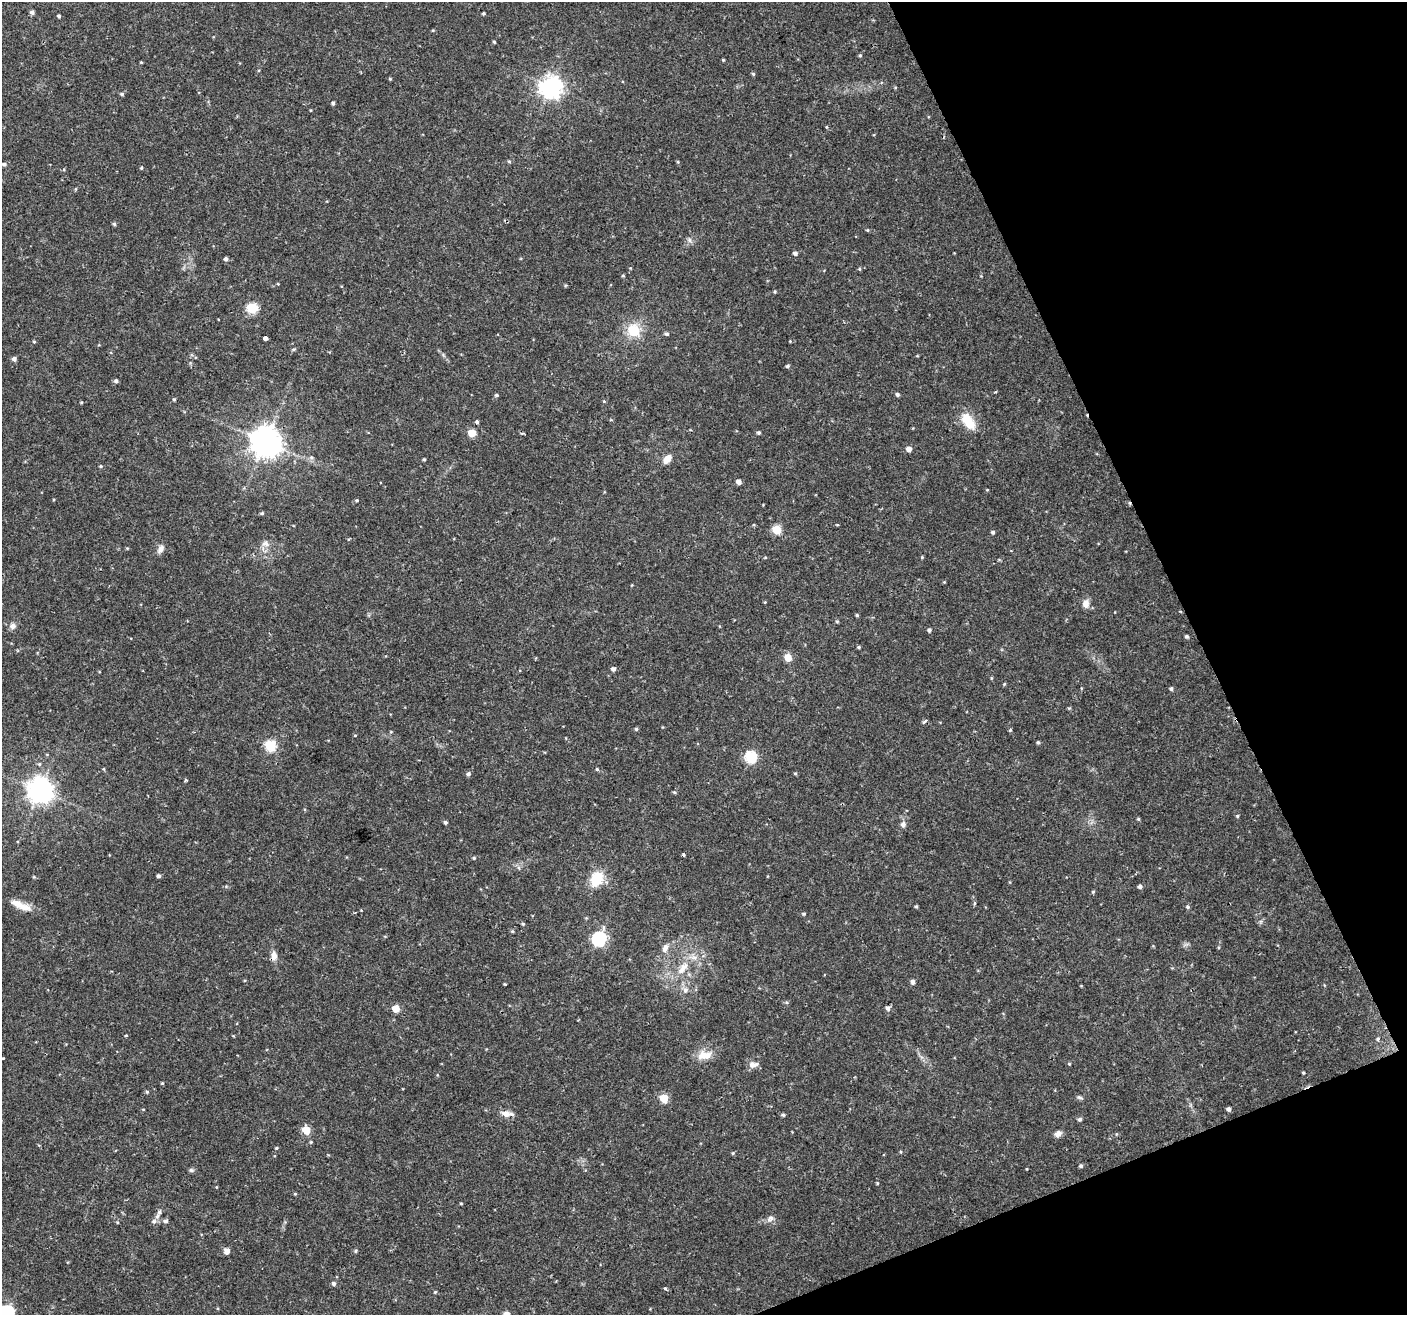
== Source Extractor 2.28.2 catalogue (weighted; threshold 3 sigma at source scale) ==
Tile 12 of 4 x 4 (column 4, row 3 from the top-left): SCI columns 4215-5619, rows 1398-2710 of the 5621 x 5477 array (HDU 1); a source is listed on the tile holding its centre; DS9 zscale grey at full resolution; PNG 1409 x 1317 px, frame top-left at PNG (2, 2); no overlay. Shown black and unused: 20% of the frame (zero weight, under 2 of 3 exposures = <1% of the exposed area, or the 3 px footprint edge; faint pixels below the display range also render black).
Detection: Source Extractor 2.28.2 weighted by HDU 2 'WHT'; one run over the whole footprint, this tile lists its part. Background 0.0366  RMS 0.0034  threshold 0.0153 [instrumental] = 3 sigma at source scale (4.5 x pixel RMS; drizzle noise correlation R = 1.50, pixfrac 1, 0.0396/0.0396 arcsec/px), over >= 5 px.
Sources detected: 153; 2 cosmic-ray / hot-pixel residue — not listed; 1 inside a brighter listed object's ellipse — not listed separately; the other 150 listed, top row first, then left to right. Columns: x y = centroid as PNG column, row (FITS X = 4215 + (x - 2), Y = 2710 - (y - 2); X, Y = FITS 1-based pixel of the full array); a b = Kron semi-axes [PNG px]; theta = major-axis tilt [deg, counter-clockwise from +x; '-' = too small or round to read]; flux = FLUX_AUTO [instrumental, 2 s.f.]
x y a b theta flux
32 12 4 4 - 0.98
483 13 3 3 - 0.44
59 16 3 3 - 0.67
433 30 4 3 - 0.31
494 42 4 3 - 0.36
860 55 5 4 - 0.46
723 60 4 3 - 0.34
141 62 3 3 - 0.29
753 74 5 4 - 0.46
390 79 4 4 - 0.33
551 87 8 7 - 220
122 94 5 4 - 0.53
333 103 4 3 - 0.61
826 127 5 3 - 0.3
509 161 5 4 - 0.42
678 162 5 3 - 0.35
4 164 5 4 - 0.73
141 168 4 4 - 0.36
114 224 5 4 - 0.58
867 230 4 4 - 0.35
689 240 8 5 -37 0.9
795 253 4 4 - 1.1
226 259 5 4 - 0.8
859 269 5 4 - 0.36
623 276 5 3 - 0.32
775 292 4 3 - 0.38
252 308 6 5 - 25
634 330 18 17 - 7.8
667 334 6 4 -14 0.55
265 338 4 3 - 7.1
790 341 3 3 - 0.24
34 342 5 3 - 0.32
917 356 5 3 - 0.28
14 359 4 4 - 1.1
787 366 5 4 - 0.57
116 381 5 5 - 0.77
897 394 5 4 - 0.66
496 395 5 4 - 0.53
174 399 4 3 - 0.46
611 420 4 3 - 0.31
968 421 23 12 -55 7.3
477 422 5 4 - 0.59
472 433 5 5 - 8.4
759 433 4 4 - 0.56
266 442 9 9 - 550
909 449 5 4 - 2.2
311 457 6 5 - 0.72
424 459 4 3 - 0.36
667 459 12 7 47 2.6
101 466 5 4 - 0.38
738 482 4 4 - 1.7
987 490 4 3 - 0.25
357 500 4 3 - 0.34
262 513 5 4 - 0.48
837 525 3 2 - 0.43
777 530 5 5 - 16
993 532 4 4 - 0.64
265 544 12 8 -17 1.8
161 549 11 7 58 1.7
922 557 4 4 - 0.35
944 582 4 4 - 0.29
765 602 5 3 - 0.26
1086 604 10 8 -90 2.3
857 615 4 4 - 0.4
837 621 5 3 - 0.35
13 626 9 8 - 1.4
929 630 4 4 - 0.74
1187 636 4 4 - 0.69
859 647 4 3 - 0.45
788 657 5 5 - 7.2
613 669 5 4 - 1.1
991 678 5 3 - 0.3
1004 684 5 3 - 0.33
1171 689 5 4 - 0.65
636 729 4 4 - 0.53
1010 730 4 4 - 0.41
355 735 4 3 - 0.24
1038 742 4 3 - 0.5
270 745 6 5 - 26
751 757 6 6 - 32
104 769 5 3 - 0.3
597 769 5 4 - 0.42
795 773 5 3 - 0.36
468 774 5 4 - 0.87
185 780 6 3 55 0.4
40 790 8 8 - 360
674 792 5 5 - 0.42
1237 816 4 4 - 0.39
1138 819 4 4 - 0.43
445 822 4 4 - 0.67
903 824 8 7 - 1.2
683 855 3 3 - 1.8
474 858 4 4 - 0.42
159 876 4 4 - 0.88
34 877 5 3 - 0.31
597 879 16 12 59 8.8
1140 887 5 4 - 0.92
1093 892 5 4 - 0.37
17 903 19 10 -27 3.7
974 903 6 4 89 0.41
916 906 4 3 - 0.43
1187 907 5 4 - 0.51
804 914 5 4 - 0.44
523 924 4 4 - 0.42
512 931 5 4 - 0.38
599 939 7 6 - 65
665 948 12 8 71 2
274 956 10 7 -89 2.1
683 968 23 10 53 5.8
913 982 6 5 - 0.86
505 984 3 3 - 0.3
685 990 8 7 - 1.3
396 1008 5 5 - 7.2
888 1008 6 5 - 1
126 1035 4 3 - 0.3
1378 1039 3 3 - 1.8
705 1055 20 11 6 4.6
3 1058 4 3 - 0.25
753 1064 13 8 6 1.9
1069 1064 4 4 - 0.32
1303 1073 4 3 - 0.35
162 1083 4 4 - 0.32
147 1092 5 4 - 0.44
1080 1097 8 5 -17 0.71
664 1098 5 5 - 10
1229 1109 4 3 - 0.84
506 1114 13 8 -12 2.5
783 1115 5 4 - 0.51
1080 1119 6 5 - 0.58
306 1130 5 5 - 8.5
1058 1134 8 7 - 1.7
311 1142 4 4 - 0.37
276 1148 4 3 - 0.36
733 1153 5 3 - 0.34
1081 1166 4 4 - 0.61
191 1170 7 6 - 0.61
877 1183 4 4 - 0.3
295 1194 5 3 - 0.31
461 1203 4 3 - 0.31
159 1212 9 5 64 1.1
770 1218 10 7 33 1.4
154 1221 6 6 - 0.97
166 1221 6 5 - 0.82
227 1251 7 6 - 1.6
356 1251 6 4 88 0.42
334 1284 5 5 - 0.87
665 1288 4 3 - 0.62
435 1292 4 4 - 0.36
6 1313 7 6 - 78
506 1314 7 5 -16 1.9
Overlapping masked pixels (flux is a lower limit): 1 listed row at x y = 266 442
Isophote crosses this tile's border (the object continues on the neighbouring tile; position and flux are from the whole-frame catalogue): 2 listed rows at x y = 6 1313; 506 1314